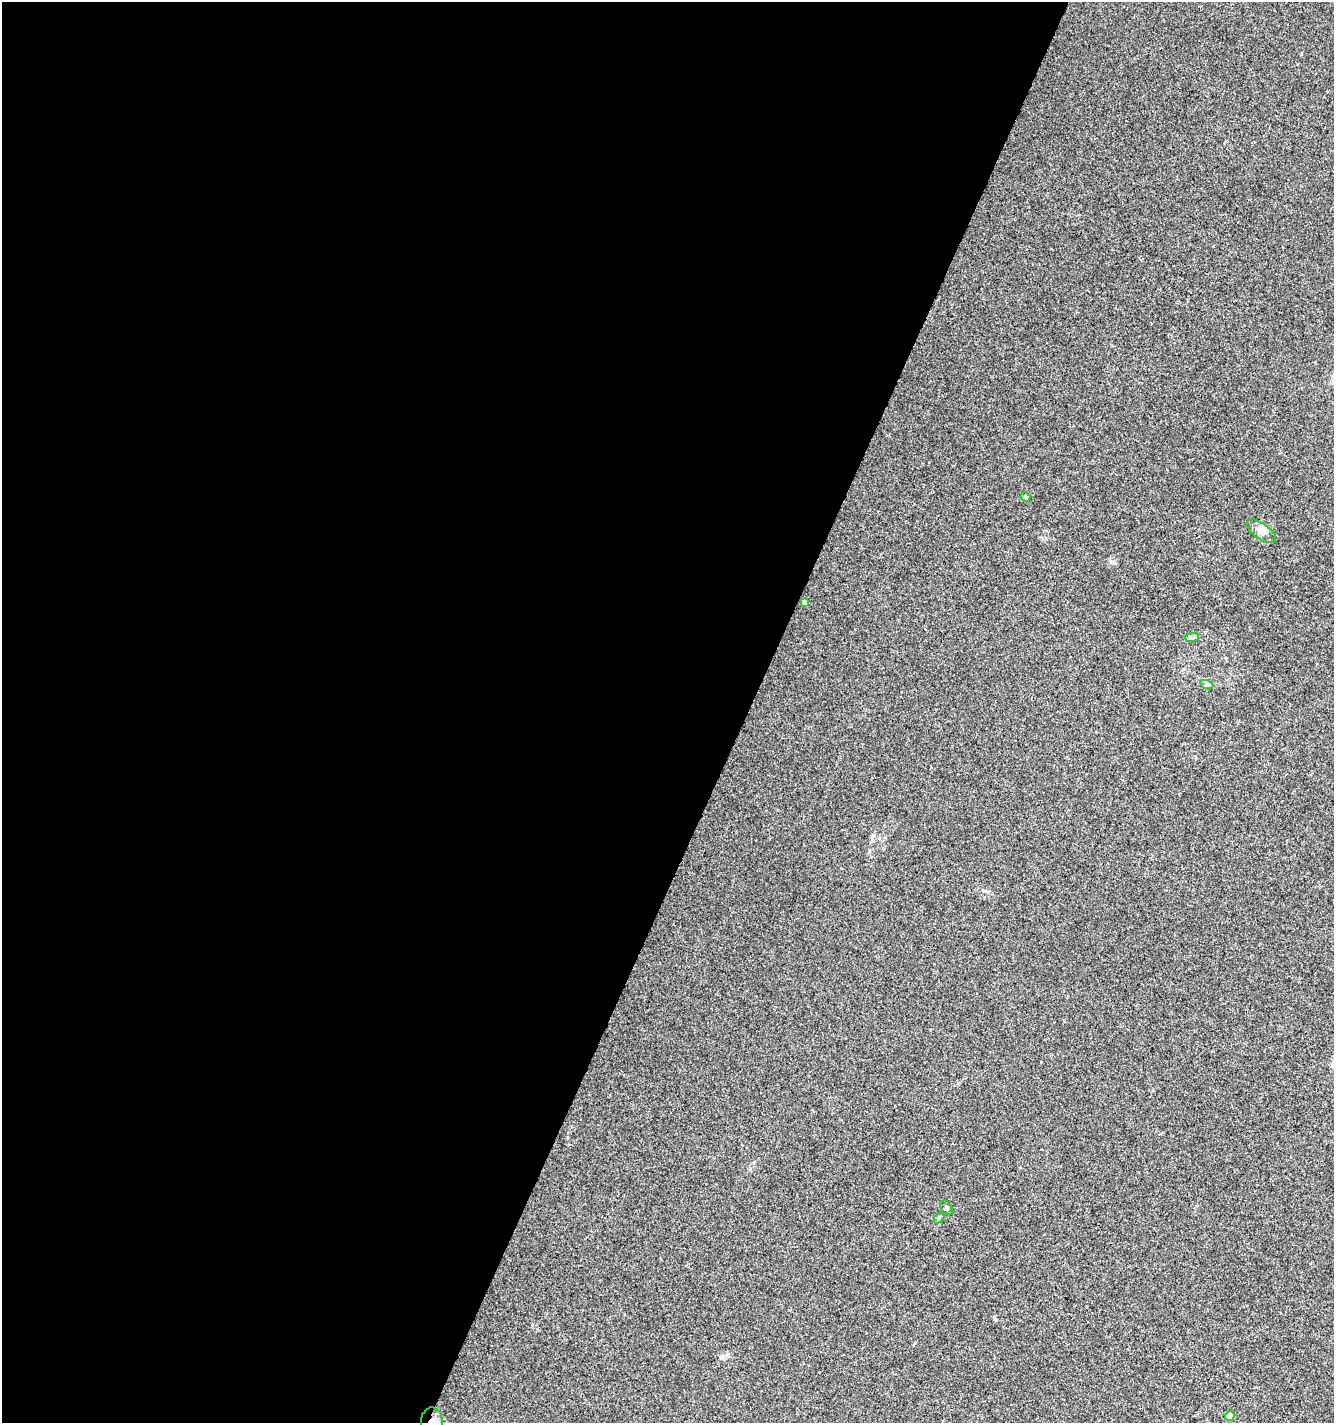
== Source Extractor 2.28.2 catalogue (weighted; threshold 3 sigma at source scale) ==
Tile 5 of 4 x 4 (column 1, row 2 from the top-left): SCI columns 204-1535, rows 2849-4269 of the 5801 x 5691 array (HDU 1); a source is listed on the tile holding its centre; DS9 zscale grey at full resolution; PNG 1336 x 1425 px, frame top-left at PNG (2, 2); each listed source drawn as its Kron ellipse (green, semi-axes under 4 px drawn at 4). Shown black and unused: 56% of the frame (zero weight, under 3 of 4 exposures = <1% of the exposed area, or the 3 px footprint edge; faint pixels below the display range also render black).
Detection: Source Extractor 2.28.2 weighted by HDU 2 'WHT'; one run over the whole footprint, this tile lists its part. Background 0.00456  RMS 0.0031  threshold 0.0139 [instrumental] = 3 sigma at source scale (4.5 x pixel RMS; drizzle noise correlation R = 1.50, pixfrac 1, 0.0396/0.0396 arcsec/px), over >= 5 px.
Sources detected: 9; all 9 listed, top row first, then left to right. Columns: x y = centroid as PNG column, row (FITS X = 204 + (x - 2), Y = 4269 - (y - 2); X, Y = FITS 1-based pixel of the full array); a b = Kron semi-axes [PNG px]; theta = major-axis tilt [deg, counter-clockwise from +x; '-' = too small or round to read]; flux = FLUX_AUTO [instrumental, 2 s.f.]
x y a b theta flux
1026 497 5 4 - 0.8
1261 531 17 7 -35 2.2
805 602 4 4 - 1.4
1192 638 7 4 1 0.6
1207 685 7 4 -19 0.59
946 1208 8 5 -59 0.64
939 1218 6 4 47 0.48
1230 1416 5 4 - 5.8
432 1422 14 11 -89 4
Overlapping masked pixels (flux is a lower limit): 1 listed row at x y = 432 1422
Isophote crosses this tile's border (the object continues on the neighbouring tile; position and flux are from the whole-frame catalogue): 1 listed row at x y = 432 1422